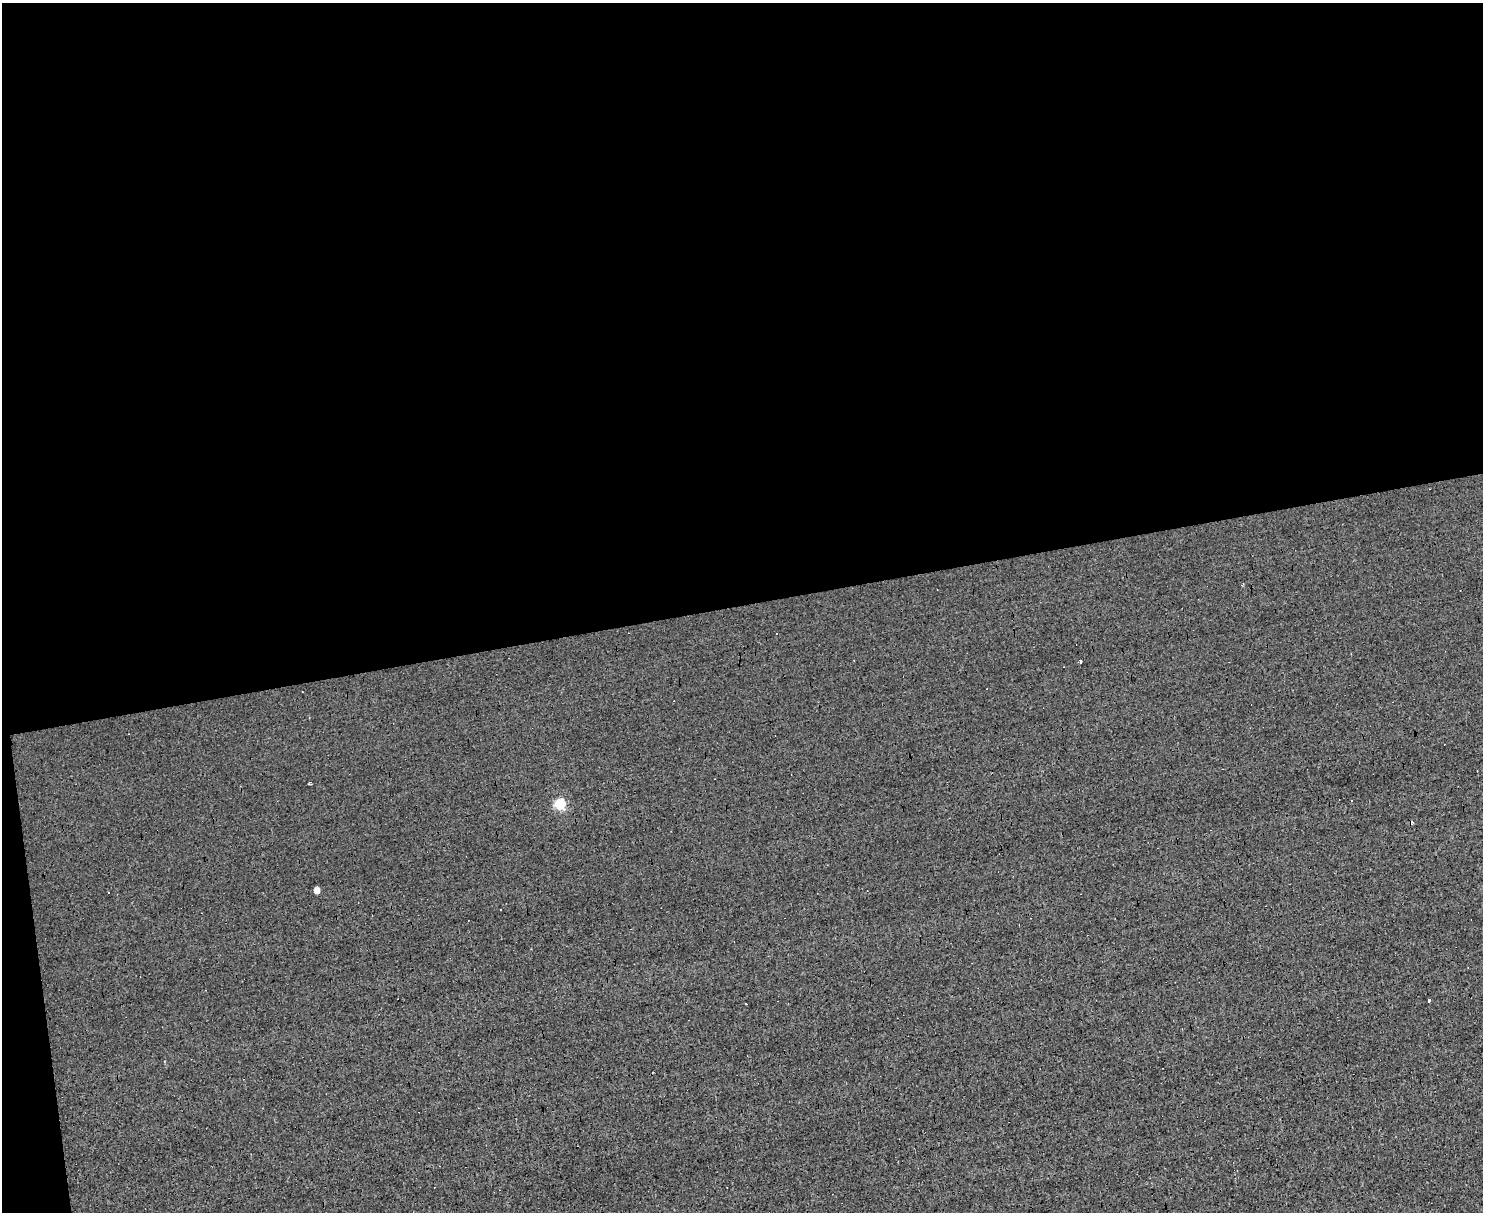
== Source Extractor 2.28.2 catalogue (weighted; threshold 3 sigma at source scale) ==
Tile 1 of 3 x 4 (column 1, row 1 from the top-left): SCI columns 132-1612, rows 3630-4839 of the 4820 x 4839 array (HDU 1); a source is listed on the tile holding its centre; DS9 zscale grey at full resolution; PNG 1485 x 1214 px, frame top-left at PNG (2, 3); no overlay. Shown black and unused: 51% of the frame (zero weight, under 3 of 4 exposures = <1% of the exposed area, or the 3 px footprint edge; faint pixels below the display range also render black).
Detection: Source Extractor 2.28.2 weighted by HDU 2 'WHT'; one run over the whole footprint, this tile lists its part. Background 0.00107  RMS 0.037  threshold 0.167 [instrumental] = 3 sigma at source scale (4.5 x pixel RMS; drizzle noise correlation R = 1.50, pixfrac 1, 0.05/0.05 arcsec/px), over >= 5 px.
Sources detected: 10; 5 cosmic-ray / hot-pixel residue — not listed; the other 5 listed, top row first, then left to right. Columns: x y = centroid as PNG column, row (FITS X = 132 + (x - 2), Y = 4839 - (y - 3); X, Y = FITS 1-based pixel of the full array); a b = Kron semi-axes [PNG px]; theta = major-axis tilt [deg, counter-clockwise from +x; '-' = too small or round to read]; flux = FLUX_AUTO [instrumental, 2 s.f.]
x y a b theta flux
1080 661 3 3 - 20
560 804 5 5 - 390
317 890 5 4 - 46
1428 1001 3 3 - 29
164 1061 4 3 - 3.3